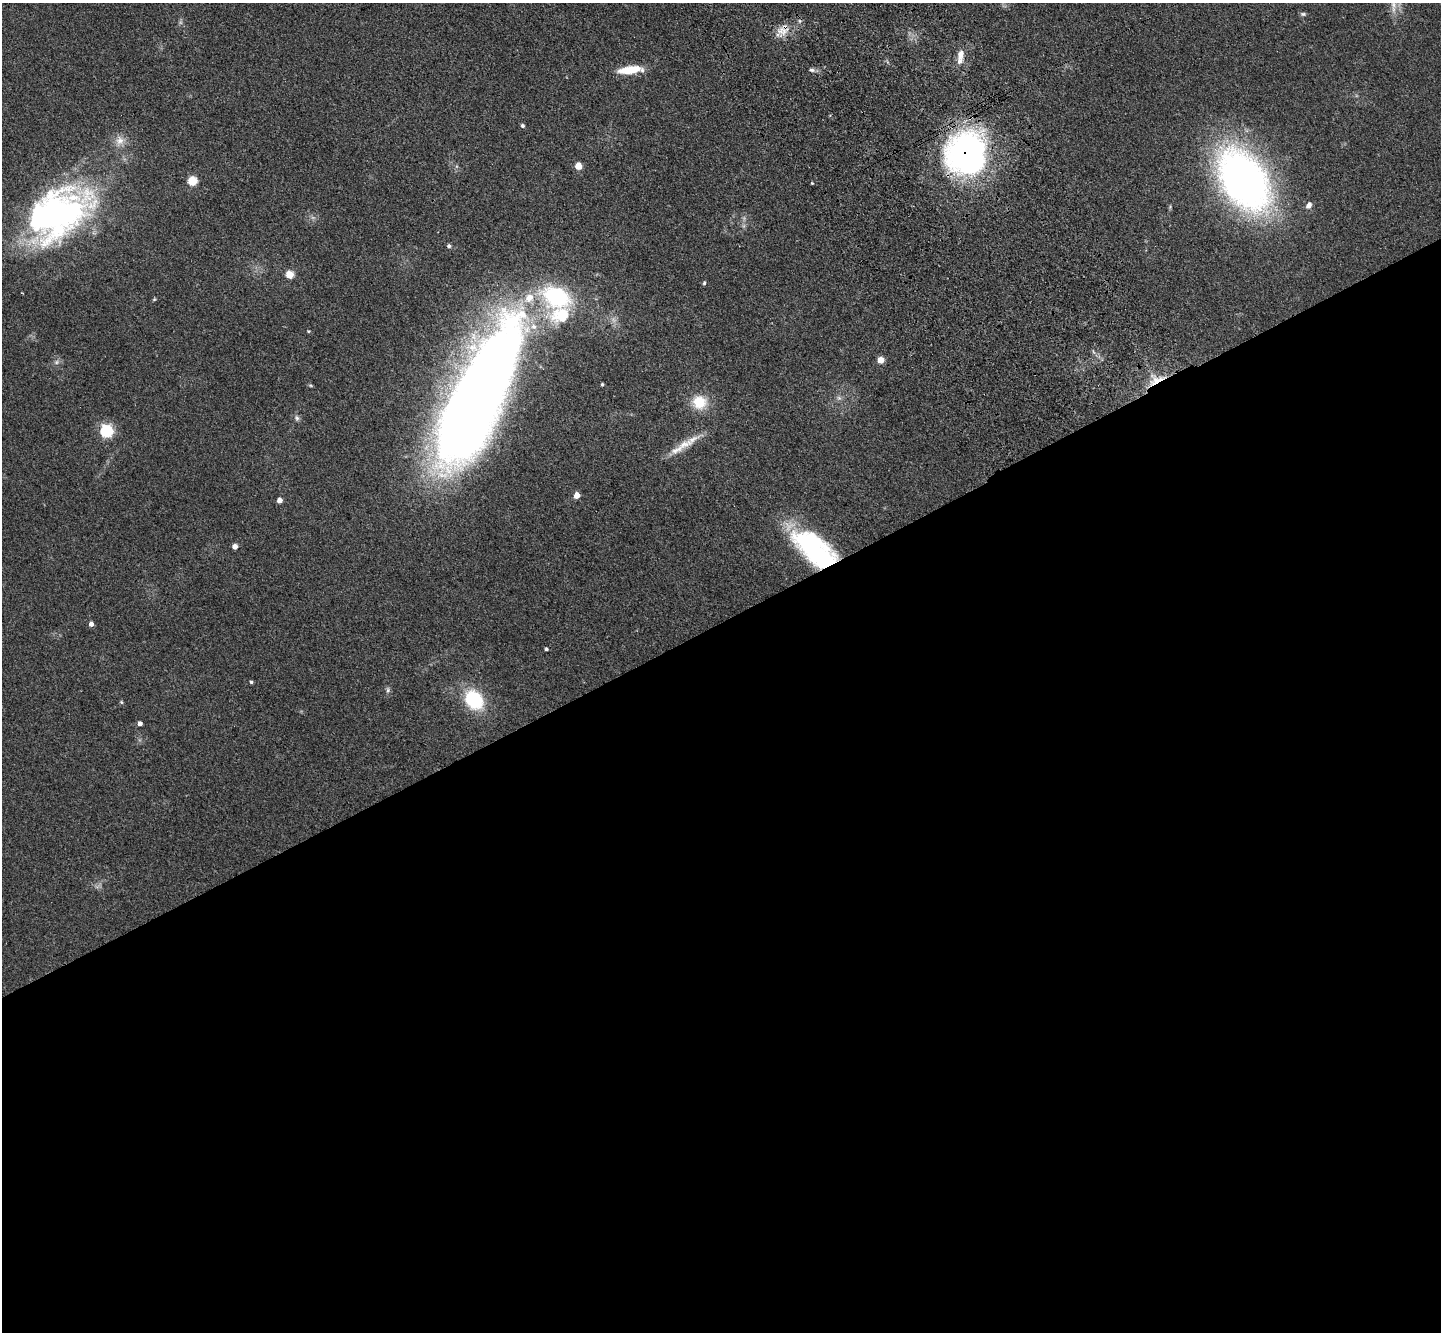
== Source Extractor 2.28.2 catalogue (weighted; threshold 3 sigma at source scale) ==
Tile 15 of 4 x 4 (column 3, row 4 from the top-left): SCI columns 2982-4420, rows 358-1687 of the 5965 x 5897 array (HDU 1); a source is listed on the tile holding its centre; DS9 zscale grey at full resolution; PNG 1443 x 1334 px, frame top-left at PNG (2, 3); no overlay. Shown black and unused: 54% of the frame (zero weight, under 3 of 4 exposures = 6% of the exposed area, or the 3 px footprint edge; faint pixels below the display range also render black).
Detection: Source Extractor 2.28.2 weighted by HDU 2 'WHT'; one run over the whole footprint, this tile lists its part. Background 0.115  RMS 0.0064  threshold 0.0287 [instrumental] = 3 sigma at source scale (4.5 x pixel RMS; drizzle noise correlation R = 1.50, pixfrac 1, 0.05/0.05 arcsec/px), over >= 5 px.
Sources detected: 50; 3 too faint to see at this stretch — not listed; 6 inside a brighter listed object's ellipse — not listed separately; the other 41 listed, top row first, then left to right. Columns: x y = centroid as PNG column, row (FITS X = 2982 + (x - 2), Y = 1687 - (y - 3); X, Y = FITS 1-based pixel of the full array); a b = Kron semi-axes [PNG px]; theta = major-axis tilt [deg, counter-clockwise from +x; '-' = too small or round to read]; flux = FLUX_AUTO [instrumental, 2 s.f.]
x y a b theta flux
1393 6 24 7 -85 6.9
1303 14 8 5 -9 1.2
782 31 16 15 - 8.8
961 54 19 9 85 6.7
629 70 24 8 8 17
812 70 8 5 -10 1.7
522 126 5 4 - 1.4
120 141 15 12 77 6.4
966 153 43 38 76 210
578 166 5 5 - 14
1244 180 48 31 -55 410
192 181 5 5 - 33
812 183 4 3 - 0.6
1309 205 8 6 60 3.3
57 214 77 48 33 230
449 246 5 4 - 1.5
290 275 5 5 - 18
704 283 5 3 - 0.98
556 297 36 24 -22 63
154 299 5 4 - 0.7
308 331 5 4 - 0.62
881 360 5 5 - 11
56 362 8 6 22 1.8
1156 380 25 13 22 13
602 384 3 3 - 0.96
479 394 138 41 65 1100
699 402 19 18 - 16
297 418 8 6 -78 1.8
106 431 6 6 - 100
693 439 30 9 30 9
577 495 5 4 - 8.5
280 500 4 4 - 5.1
235 547 4 4 - 4.7
814 549 53 25 -40 100
91 624 5 4 - 3
546 649 4 4 - 1.1
251 682 4 3 - 1
388 690 9 6 90 1.7
474 700 21 17 -53 39
121 702 6 4 -47 0.77
140 723 4 4 - 2.8
Overlapping masked pixels (flux is a lower limit): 4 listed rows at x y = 782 31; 966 153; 1156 380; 814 549
Isophote crosses this tile's border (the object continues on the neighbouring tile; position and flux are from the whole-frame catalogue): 1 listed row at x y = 1393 6